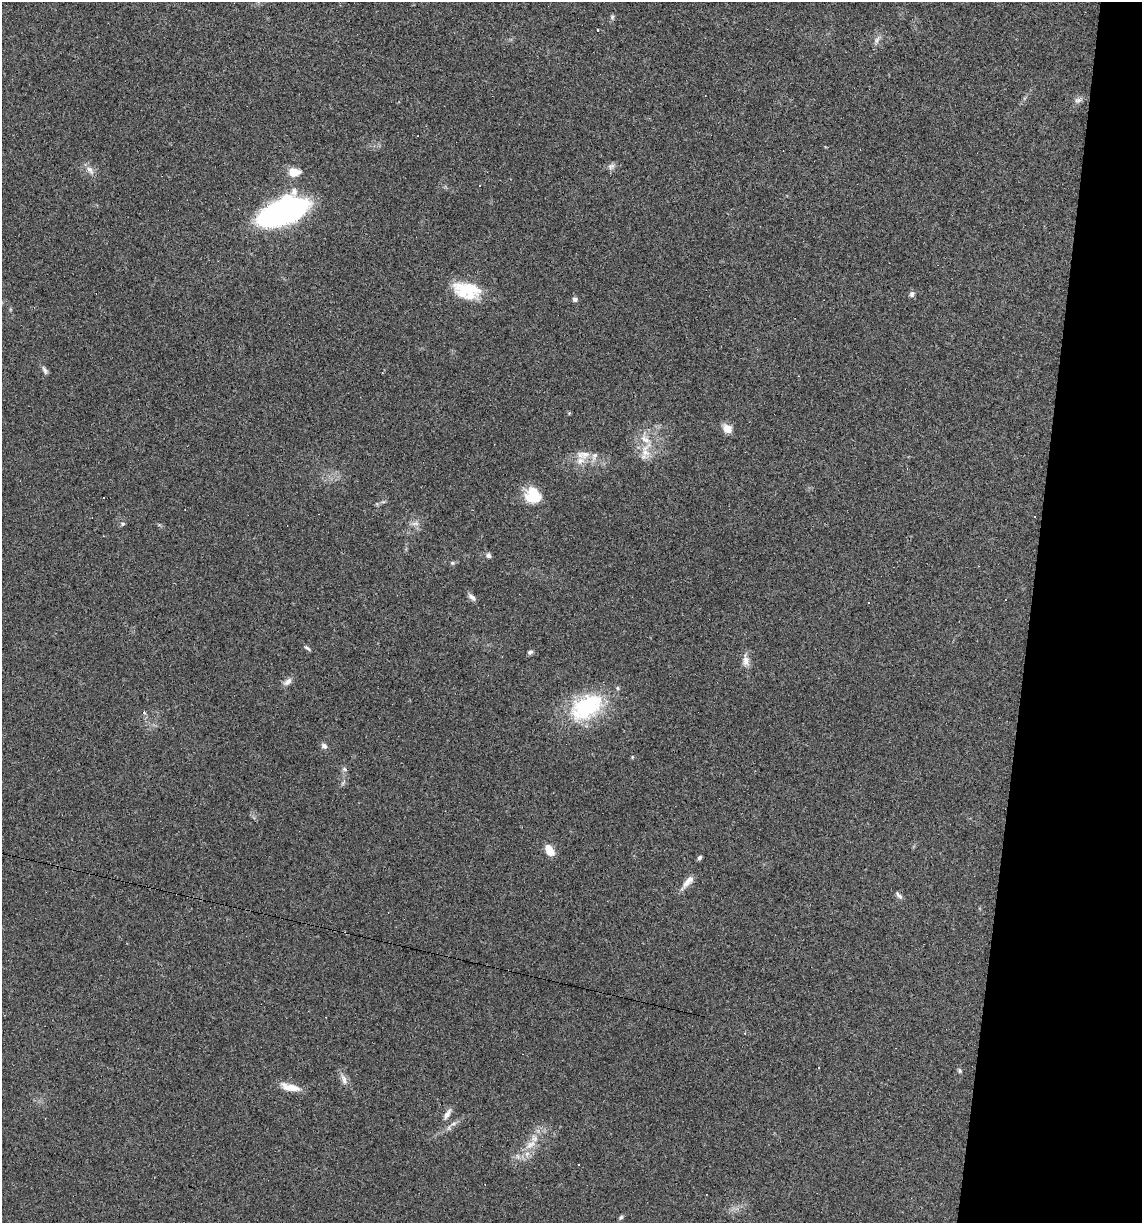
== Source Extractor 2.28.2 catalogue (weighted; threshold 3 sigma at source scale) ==
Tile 8 of 4 x 4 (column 4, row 2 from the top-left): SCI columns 3536-4675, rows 2445-3665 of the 4907 x 4887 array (HDU 1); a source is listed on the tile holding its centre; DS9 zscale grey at full resolution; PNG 1144 x 1225 px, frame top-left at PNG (2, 2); no overlay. Shown black and unused: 10% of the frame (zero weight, under 3 of 4 exposures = <1% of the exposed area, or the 3 px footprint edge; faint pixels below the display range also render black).
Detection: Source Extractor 2.28.2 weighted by HDU 2 'WHT'; one run over the whole footprint, this tile lists its part. Background 0.0581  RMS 0.0048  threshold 0.0217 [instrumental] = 3 sigma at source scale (4.5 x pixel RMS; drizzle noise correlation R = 1.50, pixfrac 1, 0.05/0.05 arcsec/px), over >= 5 px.
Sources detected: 60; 11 cosmic-ray / hot-pixel residue — not listed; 4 inside a brighter listed object's ellipse — not listed separately; the other 45 listed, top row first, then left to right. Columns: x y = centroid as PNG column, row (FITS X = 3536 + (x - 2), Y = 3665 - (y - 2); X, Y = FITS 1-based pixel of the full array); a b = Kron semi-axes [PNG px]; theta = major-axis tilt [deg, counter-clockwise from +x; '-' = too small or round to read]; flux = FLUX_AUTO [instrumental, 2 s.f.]
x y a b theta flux
612 17 8 5 -82 0.95
598 31 3 3 - 2.1
877 40 14 6 64 2.2
1078 100 13 7 25 2.2
611 166 10 8 17 2
90 170 15 7 -49 3.1
293 172 9 7 -3 10
283 212 34 17 22 180
467 290 33 18 -14 20
912 294 8 6 73 1.3
575 299 5 5 - 1.6
45 370 12 5 -68 1.5
382 373 3 2 - 0.37
569 413 5 4 - 0.52
727 428 12 10 -39 4.2
645 439 34 13 -66 11
580 461 17 12 47 5.8
533 495 21 17 -35 12
415 523 12 5 5 2
122 524 7 6 - 1
488 555 7 7 - 1.3
452 563 6 5 - 0.85
472 597 11 5 -43 1.9
307 648 10 4 -35 1.1
530 652 7 5 36 1.2
745 660 17 9 -86 4
287 682 13 7 37 2.5
586 707 41 25 32 45
144 713 3 3 - 1.9
324 746 8 7 - 1.7
632 757 5 3 - 0.49
344 769 7 6 - 1.2
343 783 10 4 57 1
549 850 14 8 -58 6.1
699 858 6 5 - 1.1
688 882 22 7 48 4.1
899 895 12 5 -48 1.6
819 1068 3 3 - 1.1
960 1070 6 5 - 0.84
344 1079 18 7 -69 3
290 1087 23 8 -12 6.8
447 1114 17 6 57 2.8
453 1124 11 6 33 2.2
530 1145 19 9 31 6.4
621 1217 7 5 44 0.87